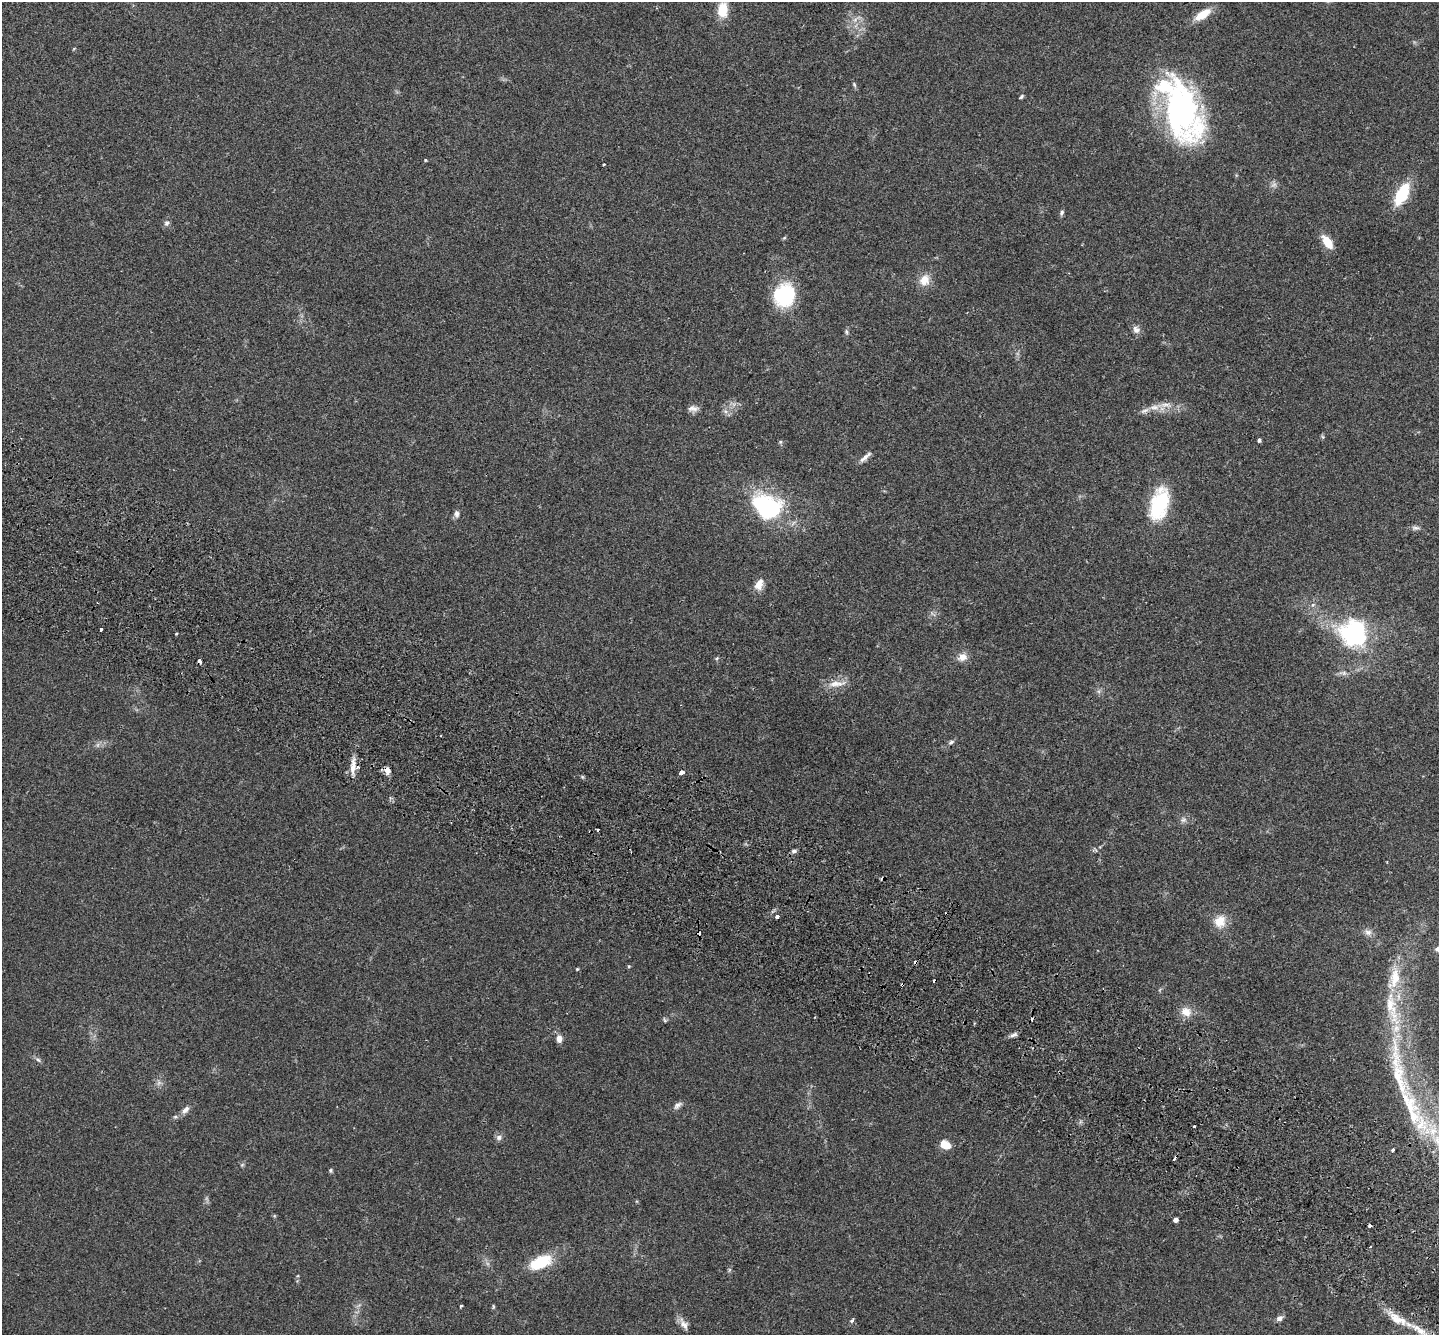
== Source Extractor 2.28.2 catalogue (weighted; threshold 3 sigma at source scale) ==
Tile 6 of 4 x 4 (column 2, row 2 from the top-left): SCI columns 1470-2906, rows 2864-4196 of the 5815 x 5864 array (HDU 1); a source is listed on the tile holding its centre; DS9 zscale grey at full resolution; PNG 1441 x 1337 px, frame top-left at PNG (2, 2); no overlay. Shown black and unused: <1% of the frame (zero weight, under 2 of 3 exposures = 3% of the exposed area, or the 3 px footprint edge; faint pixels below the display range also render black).
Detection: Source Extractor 2.28.2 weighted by HDU 2 'WHT'; one run over the whole footprint, this tile lists its part. Background 0.114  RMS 0.0095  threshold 0.0427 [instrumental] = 3 sigma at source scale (4.5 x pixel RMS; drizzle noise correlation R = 1.50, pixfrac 1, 0.05/0.05 arcsec/px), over >= 5 px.
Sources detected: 98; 2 too faint to see at this stretch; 2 inside a brighter object's white glare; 7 cosmic-ray / hot-pixel residue — not listed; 9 inside a brighter listed object's ellipse — not listed separately; the other 78 listed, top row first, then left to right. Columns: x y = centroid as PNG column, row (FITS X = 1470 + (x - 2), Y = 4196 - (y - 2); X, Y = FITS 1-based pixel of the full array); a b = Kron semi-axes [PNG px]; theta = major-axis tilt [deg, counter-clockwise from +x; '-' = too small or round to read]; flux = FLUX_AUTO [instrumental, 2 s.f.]
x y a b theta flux
722 10 19 12 90 19
1202 15 20 9 33 18
856 19 17 5 38 5.6
854 84 8 5 -64 1.7
1021 97 6 4 45 1.4
1180 110 82 33 -82 200
425 160 4 3 - 1.1
604 165 3 3 - 1.8
1402 194 20 10 61 50
1062 213 8 5 62 2
167 223 9 7 46 3
784 238 5 4 - 1.1
1327 242 17 8 -56 15
924 280 16 13 63 12
784 295 23 21 65 64
1136 330 11 8 -49 4.8
846 332 9 5 -80 1.9
1166 405 28 8 2 11
693 409 14 8 1 5
725 411 7 5 -44 2.7
1323 437 6 4 -71 1.3
1259 440 4 3 - 2.5
780 442 6 5 - 1.4
865 457 18 5 42 4.9
1159 504 37 19 75 61
767 507 32 23 -33 110
457 514 9 7 88 3.6
1415 528 11 6 0 3.1
759 584 16 10 68 9.3
1313 605 7 5 43 2.3
101 629 3 3 - 2.4
1355 629 43 24 10 83
176 634 3 3 - 1.5
962 657 13 10 21 7.6
716 658 6 4 35 1.5
199 661 4 3 - 5.6
1343 673 12 5 5 3.8
837 684 28 8 6 11
951 742 9 5 24 2.3
98 745 7 4 89 2.1
353 766 23 6 84 8.9
387 770 9 7 -84 5.7
681 772 4 3 - 30
582 777 6 5 - 1.3
1183 820 9 7 25 3.5
794 851 7 4 7 2.4
777 917 4 3 - 5.1
1220 921 17 15 73 14
1368 932 12 8 -25 4.9
916 962 4 3 - 4.5
629 966 5 4 - 1
577 969 4 4 - 1
1394 978 35 15 75 29
1186 1012 14 12 -30 11
665 1020 7 4 -61 1.5
1014 1035 10 5 21 3.2
559 1039 8 7 - 5.9
38 1060 8 5 -40 2.4
1399 1078 124 17 -81 75
678 1105 13 7 39 3.8
185 1110 13 7 49 5
175 1117 5 5 - 1.6
1194 1126 3 3 - 1.6
499 1137 8 7 - 3.5
945 1145 11 8 -32 13
1393 1150 4 3 - 4.8
242 1165 6 4 19 1.3
330 1170 5 5 - 1.5
1175 1220 4 4 - 4.5
1370 1226 3 3 - 4.9
1370 1247 3 3 - 1.3
540 1262 24 12 24 39
461 1306 3 3 - 1.8
493 1306 7 3 -90 1.1
1279 1318 9 6 34 3.6
1397 1319 32 12 -32 20
852 1320 5 3 - 2.8
684 1324 17 8 -56 6.6
Overlapping masked pixels (flux is a lower limit): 3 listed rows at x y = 199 661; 387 770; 916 962